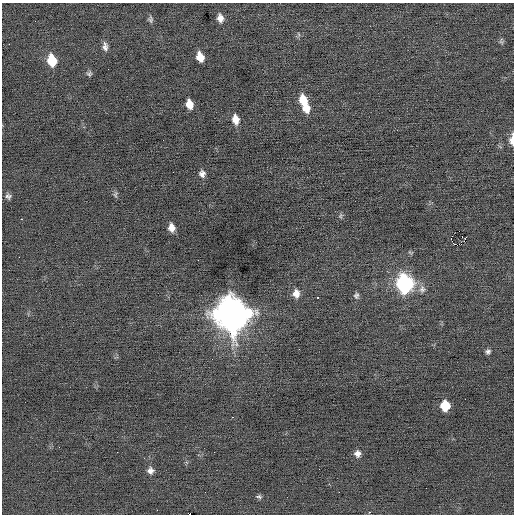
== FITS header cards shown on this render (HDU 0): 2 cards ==
NAXIS1  =                  512 / Axis length
NAXIS2  =                  512 / Axis length

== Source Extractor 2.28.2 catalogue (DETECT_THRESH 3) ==
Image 512 x 512 px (HDU 0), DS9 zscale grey, 1 PNG px = 1 image px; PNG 516 x 516 px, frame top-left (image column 1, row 512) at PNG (2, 3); no overlay
Background -0.0332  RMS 0.66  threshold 1.98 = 3 sigma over >= 5 px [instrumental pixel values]
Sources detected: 38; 1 with non-positive FLUX_AUTO (blend fragments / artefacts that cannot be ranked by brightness) is not listed; the other 37 listed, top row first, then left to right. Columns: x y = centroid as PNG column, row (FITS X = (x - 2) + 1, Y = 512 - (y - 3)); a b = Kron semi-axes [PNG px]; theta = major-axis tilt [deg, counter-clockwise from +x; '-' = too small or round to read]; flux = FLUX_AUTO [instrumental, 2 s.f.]
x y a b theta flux
220 18 9 6 -79 280
150 19 9 6 -82 120
298 34 6 4 -70 64
501 41 10 5 89 98
105 46 12 7 -85 210
200 57 9 6 -71 640
52 60 11 8 -77 1200
89 74 7 6 - 99
303 100 12 8 -73 860
189 104 9 6 -75 500
306 108 9 8 - 520
235 119 10 7 -78 430
512 140 11 4 88 440
202 174 9 7 -68 190
115 194 8 6 67 84
8 196 8 7 - 130
341 216 8 5 57 85
21 219 2 2 - 210
171 228 8 6 -81 310
451 239 2 2 - 79
455 244 4 2 - 110
410 253 9 3 -22 46
405 284 11 9 -81 12000
422 289 11 9 84 250
296 293 10 8 -86 340
356 295 8 7 - 120
317 297 2 2 - 30
232 314 14 12 -74 110000
488 352 6 6 - 120
445 406 8 7 - 1200
59 447 2 2 - 29
357 454 8 8 - 230
319 469 2 2 - 64
150 471 8 8 - 210
259 496 8 5 -14 94
369 512 3 2 - 64
189 514 3 2 - 940
At the frame edge (FLAGS 8, measured only in part): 2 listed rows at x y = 512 140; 189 514
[1 non-positive-flux detection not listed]